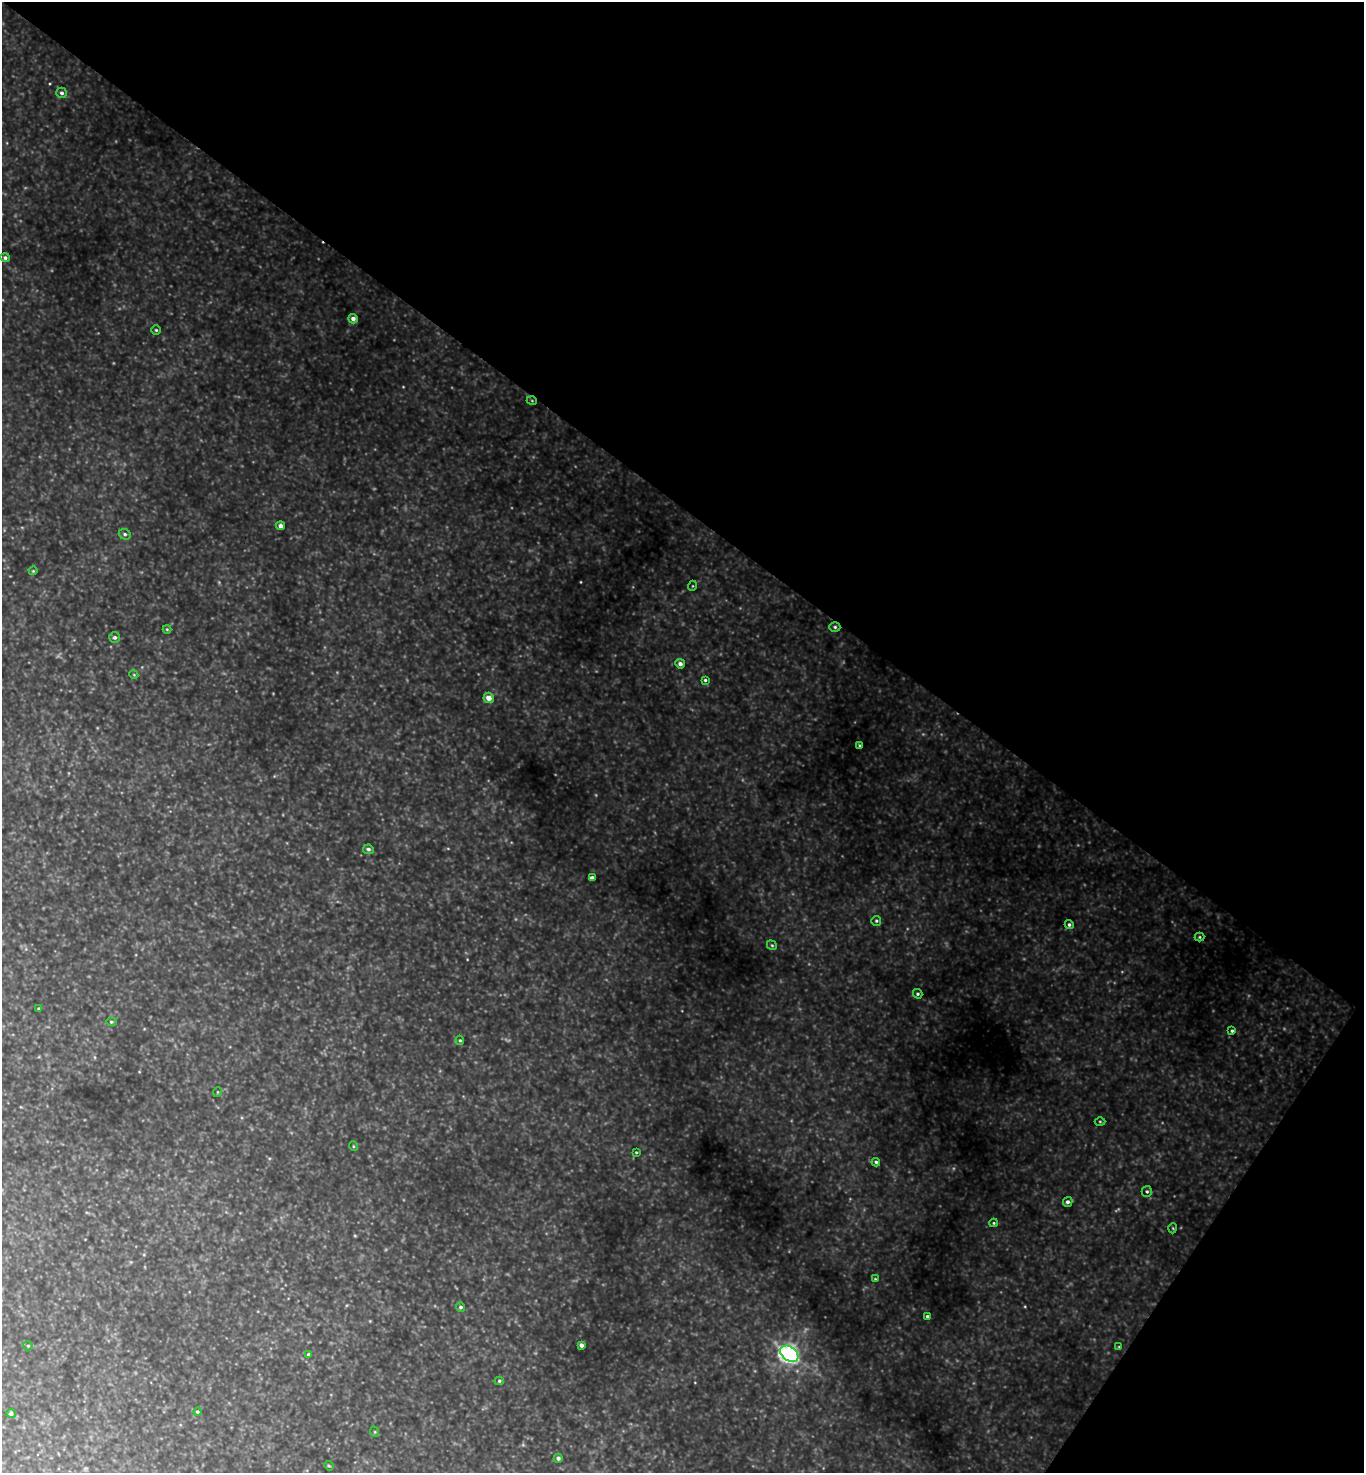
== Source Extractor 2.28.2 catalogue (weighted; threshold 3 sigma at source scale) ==
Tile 8 of 4 x 4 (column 4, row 2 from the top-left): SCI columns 4382-5743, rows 2944-4414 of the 5896 x 5890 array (HDU 1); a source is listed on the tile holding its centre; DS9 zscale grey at full resolution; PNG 1366 x 1475 px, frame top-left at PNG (2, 2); each listed source drawn as its Kron ellipse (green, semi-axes under 4 px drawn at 4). Shown black and unused: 38% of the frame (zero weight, under 3 of 4 exposures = <1% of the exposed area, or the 3 px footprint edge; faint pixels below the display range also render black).
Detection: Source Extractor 2.28.2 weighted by HDU 2 'WHT'; one run over the whole footprint, this tile lists its part. Background 1.13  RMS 0.11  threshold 0.476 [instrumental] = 3 sigma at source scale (4.5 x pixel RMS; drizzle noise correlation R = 1.50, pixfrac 1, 0.05/0.05 arcsec/px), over >= 5 px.
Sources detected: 51; all 51 listed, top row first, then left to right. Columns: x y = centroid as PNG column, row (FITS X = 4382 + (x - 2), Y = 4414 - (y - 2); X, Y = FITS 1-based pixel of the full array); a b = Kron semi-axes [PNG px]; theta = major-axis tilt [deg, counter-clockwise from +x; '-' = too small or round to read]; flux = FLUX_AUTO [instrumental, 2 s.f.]
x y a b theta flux
62 93 5 5 - 29
5 258 5 4 - 29
353 319 5 4 - 47
156 330 4 4 - 15
532 401 5 3 - 9.2
280 526 4 4 - 47
125 534 6 5 - 22
33 571 4 4 - 11
692 586 5 3 - 9.3
835 627 5 5 - 19
167 629 4 4 - 11
115 637 5 5 - 26
680 664 5 4 - 40
134 675 4 3 - 9.3
705 680 4 4 - 16
489 698 5 5 - 100
860 745 4 4 - 14
368 849 5 5 - 27
592 878 4 4 - 57
876 921 5 5 - 17
1069 925 4 4 - 21
1199 937 5 4 - 13
772 945 5 4 - 16
918 994 5 4 - 19
39 1009 3 3 - 15
111 1022 5 4 - 17
1232 1031 4 3 - 17
460 1040 5 4 - 12
218 1092 5 3 - 8.6
1100 1121 5 3 - 11
353 1146 5 3 - 9.3
636 1152 3 3 - 11
876 1162 4 3 - 19
1147 1191 5 5 - 20
1068 1202 5 4 - 30
994 1223 4 4 - 12
1173 1228 5 3 - 10
875 1279 4 4 - 11
461 1307 5 4 - 21
927 1316 3 3 - 18
581 1345 4 4 - 41
28 1346 5 4 - 14
1119 1347 4 4 - 9.4
309 1354 4 3 - 22
789 1354 10 7 -36 4900
499 1381 4 4 - 16
197 1412 4 4 - 18
11 1414 5 4 - 28
375 1432 5 3 - 11
558 1458 4 4 - 33
329 1466 5 4 - 12